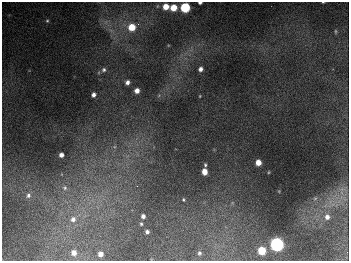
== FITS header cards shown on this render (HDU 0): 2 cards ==
NAXIS1  =                  347
NAXIS2  =                  259

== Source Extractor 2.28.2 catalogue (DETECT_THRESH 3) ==
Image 347 x 259 px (HDU 0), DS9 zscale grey, 1 PNG px = 1 image px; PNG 351 x 263 px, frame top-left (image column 1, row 259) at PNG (2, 2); no overlay
Background 675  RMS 50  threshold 150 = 3 sigma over >= 5 px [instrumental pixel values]
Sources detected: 37; all 37 listed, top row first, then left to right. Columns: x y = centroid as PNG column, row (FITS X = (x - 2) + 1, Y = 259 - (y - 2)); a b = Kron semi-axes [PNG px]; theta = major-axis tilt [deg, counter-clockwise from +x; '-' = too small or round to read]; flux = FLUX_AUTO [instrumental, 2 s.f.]
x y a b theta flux
323 2 3 2 - 2400
200 3 4 3 - 6400
166 7 5 5 - 42000
185 7 6 5 - 260000
173 8 5 5 - 63000
47 21 5 4 - 4400
138 24 3 3 - 4800
132 27 6 6 - 79000
335 31 7 3 -90 4300
200 69 4 4 - 13000
104 70 6 6 - 8800
127 82 6 5 - 14000
137 91 5 5 - 23000
93 95 4 4 - 13000
159 95 6 4 20 5200
200 96 3 3 - 2500
61 155 4 4 - 15000
258 162 5 5 - 35000
205 165 5 3 - 4400
204 172 5 4 - 39000
269 172 3 2 - 2400
137 186 2 2 - 1700
65 188 8 7 - 12000
342 189 6 6 - 12000
28 195 9 7 54 14000
315 198 6 4 2 4800
183 200 3 2 - 3400
143 216 4 4 - 12000
327 217 7 6 - 15000
73 219 10 9 - 25000
141 224 5 4 - 4600
147 232 4 3 - 9400
277 244 6 6 - 980000
262 251 5 5 - 120000
74 253 6 6 - 24000
199 253 4 3 - 5300
100 254 5 5 - 23000
At the frame edge (FLAGS 8, measured only in part): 2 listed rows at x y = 323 2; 200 3